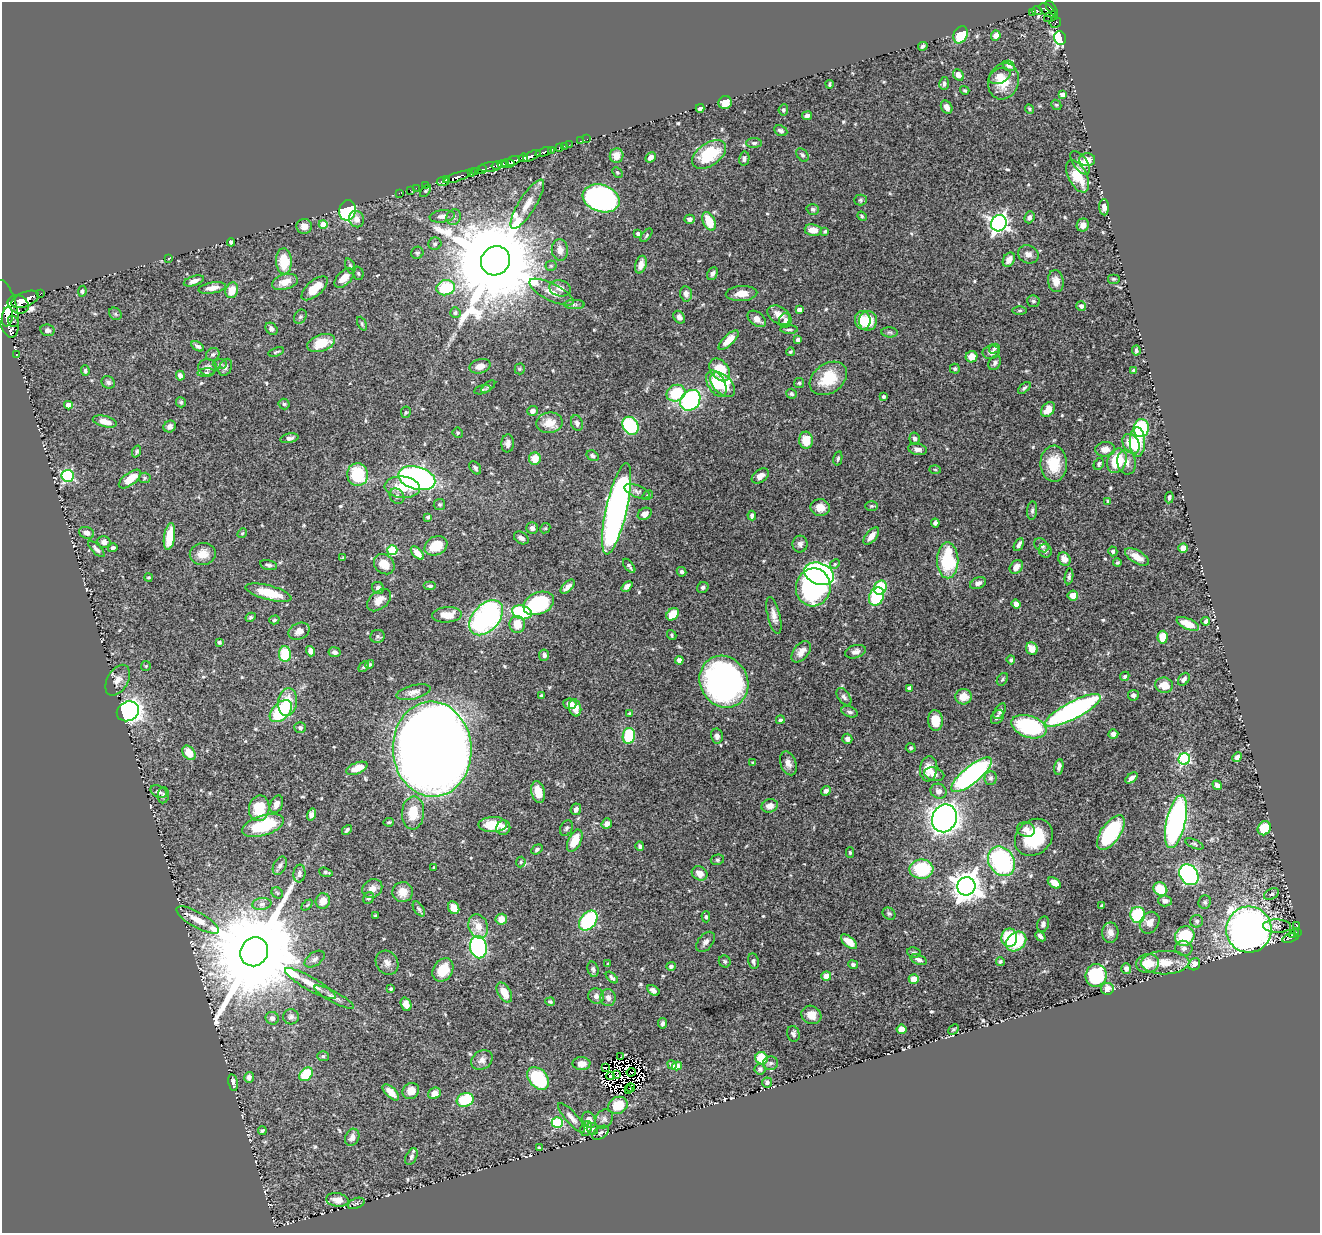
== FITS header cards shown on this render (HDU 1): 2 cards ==
NAXIS1  =                 1318
NAXIS2  =                 1231

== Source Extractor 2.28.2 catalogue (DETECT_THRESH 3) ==
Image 1318 x 1231 px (HDU 1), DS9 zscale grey, 1 PNG px = 1 image px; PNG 1322 x 1235 px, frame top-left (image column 1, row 1231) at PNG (2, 2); each listed source drawn as its Kron ellipse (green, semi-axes under 4 px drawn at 4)
Background 0.438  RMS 0.015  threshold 0.044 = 3 sigma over >= 5 px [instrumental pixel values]
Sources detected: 591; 12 with non-positive FLUX_AUTO (blend fragments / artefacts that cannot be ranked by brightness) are neither listed nor drawn; of the other 579, the 500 brightest by FLUX_AUTO listed and drawn (79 fainter detections omitted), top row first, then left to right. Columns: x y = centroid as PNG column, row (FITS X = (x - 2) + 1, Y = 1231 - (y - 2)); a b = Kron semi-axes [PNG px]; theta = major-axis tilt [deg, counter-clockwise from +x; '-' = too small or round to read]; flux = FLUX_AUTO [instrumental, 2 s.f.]
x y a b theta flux
1052 8 9 3 -55 170
1047 10 9 5 -37 210
1037 11 5 3 - 66
1032 12 4 4 - 68
1051 17 7 5 26 110
1055 22 6 5 - 34
961 35 9 6 63 38
996 36 5 5 - 5.6
1060 38 7 5 -71 100
923 46 5 3 - 2
1009 66 6 5 - 4
958 75 6 5 - 5.9
999 76 11 7 22 7.1
1003 81 18 15 72 20
944 83 6 5 - 2.9
830 84 4 3 - 1.5
965 90 5 4 - 1.4
1062 95 4 4 - 5.5
725 103 7 6 - 11
1056 105 5 4 - 1.4
947 107 7 5 -57 5.2
700 108 4 4 - 3
1029 109 5 4 - 1.3
783 110 5 4 - 2.1
807 116 5 4 - 4
781 131 7 5 -25 2.9
587 139 2 2 - 2.6
581 141 3 2 - 7.8
754 143 7 5 0 2.3
569 145 2 2 - 5.6
564 146 2 2 - 5.5
560 147 3 3 - 16
551 150 2 2 - 29
544 152 9 3 18 62
709 154 19 11 34 49
802 155 7 5 -52 2
532 156 10 4 26 550
617 156 7 6 - 10
650 157 5 4 - 4.6
523 158 5 3 - 130
744 158 7 5 78 2.9
1087 160 8 6 0 10
513 161 7 3 19 320
508 163 6 4 -3 320
1080 163 14 6 -54 7.8
503 164 5 2 - 110
497 165 5 3 - 100
490 167 12 4 7 160
482 170 5 3 - 100
475 171 3 3 - 61
471 173 4 3 - 51
617 173 6 4 -47 1.4
1078 176 18 9 -63 23
457 177 14 3 19 400
446 179 3 3 - 180
443 182 6 4 6 320
426 185 4 3 - 13
416 188 2 2 - 7.8
410 190 2 2 - 5.3
426 191 7 4 54 1.3
399 193 2 2 - 6.2
601 198 19 13 -18 310
860 200 6 5 - 1.8
527 204 28 8 58 15
1104 207 8 5 -89 5.2
813 209 6 5 - 2.1
347 210 10 8 79 150
442 216 13 6 7 5.2
862 216 5 4 - 1.6
454 217 8 7 - 3.3
1029 217 6 5 - 2.7
357 219 8 7 - 6
689 219 5 4 - 3
709 221 10 6 -66 28
999 223 8 7 - 420
323 224 4 4 - 17
1083 225 6 6 - 5
304 226 8 7 - 6.2
813 230 8 5 -9 11
825 231 4 3 - 1.5
638 234 4 4 - 3.6
646 235 8 4 50 1.7
231 242 4 4 - 2.6
435 244 6 6 - 2.4
560 250 11 8 -83 7.6
417 253 6 6 - 2
1028 254 10 9 - 5.9
168 258 3 2 - 11
1009 260 8 5 60 7.4
284 261 13 7 -88 32
495 261 15 14 - 26000
641 265 9 5 74 6.1
350 266 8 4 -69 2
551 266 5 5 - 1.6
358 273 7 5 -74 1.6
712 274 7 5 65 3.1
344 278 11 7 45 12
1114 279 6 5 - 1.5
194 281 10 5 18 5
1056 281 11 8 -82 8.3
285 282 13 7 17 12
212 288 14 5 9 7.8
314 288 16 7 41 20
446 288 9 7 12 50
560 288 11 8 -11 7.1
232 290 8 6 72 15
82 291 5 4 - 2
551 292 24 8 -27 12
742 293 16 7 4 9.2
40 294 3 2 - 23
686 294 8 6 -82 4.8
25 299 14 7 22 820
1033 301 6 6 - 1.9
18 304 11 9 -28 640
574 305 10 4 0 2.6
1081 306 5 5 - 3.2
6 309 29 11 -77 1300
799 310 4 4 - 6.3
1020 310 7 3 1 1.2
455 313 5 5 - 2.3
115 314 7 5 -46 2
779 315 12 8 -32 10
7 316 10 5 80 660
300 317 7 6 - 1.8
679 317 7 5 -55 3.6
757 319 10 6 -37 7.5
785 320 7 6 - 4.6
863 320 9 8 - 17
13 321 6 5 - 28
868 321 10 9 - 22
362 324 7 4 -64 1.5
271 329 7 5 -47 3.2
789 329 9 3 0 1.9
47 330 7 6 - 3.7
889 332 8 5 -6 1.9
729 340 13 5 43 11
798 340 4 4 - 2.6
321 343 14 8 20 23
198 346 7 4 -32 2.6
994 349 6 4 32 1.6
1136 350 5 3 - 2.2
276 352 8 3 18 1.6
790 352 4 3 - 1.4
991 352 8 7 - 5.3
16 354 3 2 - 3.3
213 354 7 6 - 2.3
972 357 6 5 - 10
995 363 7 5 60 3.1
220 364 7 5 1 2.2
480 366 11 7 15 7.3
207 367 9 8 - 4.2
225 367 9 6 64 3.2
520 369 5 5 - 1.3
955 369 5 5 - 2
720 370 13 8 -52 45
85 371 5 4 - 1.8
1134 371 4 3 - 2.1
206 373 9 3 5 1.8
180 376 5 4 - 4.1
828 378 20 14 36 33
108 382 7 6 - 2.5
716 383 14 8 -59 21
799 383 5 5 - 1.6
723 384 15 9 -44 31
488 387 8 4 40 1.6
1024 388 7 4 40 1.9
482 390 8 4 14 1.8
676 393 9 8 - 36
791 394 5 5 - 1.9
884 397 3 3 - 2.1
690 400 11 9 50 160
181 402 5 5 - 1.8
284 404 5 5 - 1.6
68 405 4 4 - 10
1048 409 8 6 52 11
532 411 5 5 - 4.2
406 412 5 5 - 1.3
105 421 12 5 -14 10
549 423 13 10 7 15
577 423 8 6 -74 3.9
170 426 6 5 - 3.9
630 426 9 7 -56 91
1141 428 9 7 82 84
458 433 5 5 - 2
289 438 9 4 12 3.5
915 438 6 5 - 2.8
806 440 8 7 - 19
1137 442 14 7 -89 29
508 443 9 6 86 4.1
1131 444 10 8 -60 21
918 449 9 5 -11 3.9
1105 449 10 7 5 7.2
137 451 6 4 67 2
592 456 6 5 - 2.3
838 458 7 4 77 1.8
535 459 6 6 - 16
1117 461 12 9 67 42
1126 462 12 9 -80 7.3
1054 464 18 13 -88 28
1099 464 6 5 - 2.2
475 468 7 5 -53 2.4
935 469 6 4 -2 1.2
358 475 11 10 - 55
68 476 6 6 - 120
760 476 9 6 36 5.9
145 478 6 5 - 1.4
417 478 19 11 -15 300
130 479 13 6 37 16
402 487 18 10 -6 20
637 491 13 6 -20 3.6
648 495 6 4 30 1.5
397 496 8 6 -51 3
1169 498 6 4 82 2.4
1108 501 3 3 - 1.4
439 504 5 5 - 1.8
871 506 6 5 - 1.5
820 507 10 8 -11 10
617 509 47 10 77 490
1032 510 9 5 84 2.5
645 514 7 5 32 6.3
752 516 5 4 - 2.7
428 517 4 4 - 1.8
935 523 4 4 - 3.3
532 528 6 5 - 3.5
545 528 5 4 - 1.3
87 533 8 5 -19 5.2
242 533 5 4 - 1.3
871 536 10 5 50 8.1
169 537 13 5 81 28
521 538 8 5 -33 3.9
104 542 7 6 - 4.2
800 544 8 7 - 3.8
1019 545 7 3 61 3.1
1041 545 8 6 -46 3.5
436 546 12 9 28 20
113 548 5 4 - 1.7
1183 548 5 4 - 8.9
96 549 11 4 -45 3
392 550 5 5 - 51
1045 551 7 6 - 3.5
1113 551 5 4 - 1.8
417 553 8 4 -46 6.1
203 554 13 11 8 11
1137 557 13 6 -31 11
343 558 3 3 - 1.3
1064 559 7 6 - 8.5
948 560 18 10 -90 68
1117 563 4 3 - 1.4
384 564 11 9 -44 12
835 564 5 4 - 1.3
268 565 8 5 -13 2.4
629 566 8 4 -51 2.3
1016 567 7 5 50 7.3
681 572 5 4 - 1.9
819 574 15 10 -20 310
1069 576 8 4 82 2.4
148 577 4 4 - 1.4
978 583 8 5 23 4.1
430 586 6 4 0 2
627 586 6 4 43 3.6
568 587 9 4 45 4.9
703 587 6 5 - 2.3
813 587 19 17 80 200
378 588 6 5 - 4.2
880 588 7 6 - 46
268 593 23 7 -15 26
1073 596 5 5 - 9.1
877 597 9 7 63 80
379 600 14 8 40 9.7
539 603 16 11 23 75
1016 604 5 4 - 5.6
522 612 10 7 -14 73
673 614 7 5 43 18
447 615 15 7 5 14
774 616 19 6 -76 7.1
251 617 5 4 - 1.8
486 618 20 13 48 200
274 620 5 4 - 1.8
1206 621 4 4 - 2.5
517 624 8 7 - 15
1188 624 12 5 -23 12
299 631 11 8 24 6.6
672 635 5 4 - 1.3
377 636 7 6 - 2.4
1162 637 6 5 - 18
219 642 4 4 - 2
1032 649 6 5 - 11
311 651 5 4 - 5.3
335 652 6 5 - 3.8
801 652 12 7 51 7.7
856 652 11 6 15 4.9
285 654 8 6 -89 37
544 655 6 5 - 2.7
679 660 4 4 - 6.5
1011 660 4 4 - 2
369 664 5 4 - 1.8
146 666 5 5 - 1.4
364 667 6 4 46 1.6
1125 676 5 4 - 1.6
1002 679 7 5 57 1.7
1184 679 7 5 52 3.7
118 680 17 10 60 8.5
724 682 26 23 -60 380
1164 685 9 7 -8 12
910 688 4 4 - 4.6
413 692 17 7 15 6.3
541 695 3 3 - 1.4
1133 695 5 5 - 3.6
844 697 10 6 -55 3.2
963 697 8 7 - 13
288 702 14 9 83 20
570 704 6 5 - 6.7
575 708 9 6 -77 9.8
1073 710 31 8 28 240
128 711 11 9 29 430
281 711 13 8 45 88
1000 711 9 5 58 2.6
850 712 8 5 -21 2.8
629 714 4 4 - 1.7
997 717 8 5 52 3.2
780 720 4 4 - 1.8
935 720 10 7 -86 18
1029 727 18 11 -19 91
300 728 6 5 - 2.4
1113 734 5 4 - 4.1
629 736 8 6 80 52
717 736 7 6 - 4
847 739 5 5 - 3.9
911 748 5 4 - 1.6
432 749 47 39 -86 3400
189 753 8 5 -53 14
1237 757 5 4 - 3.7
1184 759 6 5 - 100
753 763 3 3 - 1.3
788 763 12 7 -71 5.9
1059 767 8 4 79 3.9
357 768 11 5 22 12
929 769 12 8 82 14
934 774 10 6 -15 6.8
971 775 25 8 40 240
991 778 7 6 - 3
1132 778 7 4 39 4.3
1217 785 5 4 - 4.4
826 791 5 4 - 3.5
939 791 8 7 - 5.7
159 792 9 5 -23 2.9
538 792 11 6 -77 15
163 795 8 5 87 2
276 804 9 6 66 6.3
770 806 8 6 16 6.9
259 808 13 10 80 32
576 809 6 5 - 3.7
413 813 16 11 86 23
312 814 6 4 73 6.3
944 818 14 12 70 770
389 822 5 3 - 1.4
1176 822 27 9 77 310
607 824 5 5 - 4.5
263 825 22 10 17 60
493 825 14 7 1 20
503 828 7 7 - 5.4
566 828 8 6 61 2.2
1264 828 7 6 - 29
1026 829 9 7 -13 6.3
347 830 6 3 47 1.8
1111 832 20 9 56 82
1034 837 20 17 42 55
575 841 12 6 64 19
1194 844 10 4 -24 1.9
640 846 5 4 - 2.3
537 849 6 4 29 2.2
850 852 5 4 - 1.5
717 860 7 5 13 1.7
1001 861 16 12 -57 150
521 862 5 4 - 1.7
280 866 10 6 63 3
434 868 3 3 - 1.3
921 869 12 9 -2 56
326 872 7 3 -16 1.6
700 873 8 6 -31 10
299 874 9 6 82 3
1189 875 11 9 -52 220
1054 883 7 4 -35 9.5
966 886 9 9 - 1500
372 888 10 8 32 6.6
1160 889 7 6 - 27
403 892 10 10 - 12
277 893 6 5 - 1.5
1271 894 8 5 27 2.2
369 898 6 5 - 2.2
323 901 8 7 - 9.6
1165 901 7 5 -5 5
1205 902 7 6 - 2.2
262 904 9 6 8 3.8
307 905 6 4 44 1.4
1102 906 4 3 - 2.5
454 908 7 5 -62 11
419 909 8 4 -56 1.9
889 914 7 5 -37 1.8
1138 915 8 7 - 57
376 916 3 3 - 1.4
706 917 5 4 - 1.9
501 919 5 5 - 14
198 920 24 7 -30 12
588 921 11 7 52 110
1197 921 6 6 - 2.2
1150 923 11 9 56 8
1043 924 8 5 75 3
478 926 12 9 -71 14
1277 926 14 6 -1 3.2
1297 926 3 2 - 4.8
1249 930 23 23 - 740
1297 932 4 3 - 48
1110 933 10 8 89 5.7
1294 934 5 3 - 40
1040 936 6 3 -43 2.8
1185 936 10 9 - 48
1009 938 9 8 - 62
1290 938 8 4 16 49
1016 941 11 8 42 43
705 942 12 7 50 4.5
849 942 10 5 -40 14
478 947 11 8 -78 200
1184 948 9 7 -15 4.1
254 952 15 13 54 30000
914 953 7 5 -11 2.2
315 959 11 6 35 4
919 960 8 5 -21 4
725 961 6 5 - 2.2
753 961 8 5 -80 2.9
1000 962 4 4 - 1.8
387 963 13 10 -55 6.4
1148 963 11 9 11 18
1165 963 24 12 1 18
608 964 3 2 - 1.3
853 964 5 4 - 2.4
1194 964 6 5 - 7.9
671 966 4 4 - 3.4
593 969 8 5 -74 2.5
1126 969 5 5 - 4.2
443 970 12 9 57 20
1096 975 11 10 - 90
826 976 5 4 - 11
612 978 7 4 -42 2.2
914 979 5 5 - 12
310 984 29 6 -30 14
391 989 3 3 - 1.6
1107 989 6 6 - 7.7
653 990 7 4 -33 3.8
504 993 11 6 -59 14
596 996 8 7 - 4.4
334 997 22 5 -28 5.7
608 998 8 7 - 5
550 1002 4 4 - 1.8
406 1004 7 5 -70 7.6
811 1015 10 9 - 9.9
291 1017 8 7 - 3.3
272 1018 7 6 - 4.7
663 1023 5 4 - 2.2
902 1029 5 4 - 13
953 1029 6 3 44 1.4
793 1034 8 6 -76 3.4
323 1056 6 5 - 1.7
621 1057 3 2 - 1.4
761 1058 6 6 - 29
482 1060 11 9 34 5.6
770 1063 7 6 - 3
581 1064 9 6 -1 8.1
672 1065 5 4 - 2.1
677 1066 5 4 - 9.1
606 1068 3 2 - 1.5
760 1069 5 5 - 3
631 1072 4 2 - 3.7
306 1074 8 5 47 38
617 1075 2 2 - 1.4
611 1076 4 2 - 1.5
249 1077 5 4 - 4.3
538 1078 13 9 -48 62
767 1082 5 5 - 3.1
233 1083 8 4 -78 4.6
631 1088 4 2 - 2.6
628 1090 3 2 - 2.9
411 1091 9 7 37 8.6
391 1092 10 5 -43 9.1
435 1093 6 5 - 9.3
465 1100 8 7 - 45
618 1105 10 8 24 27
571 1118 19 5 -48 6.5
604 1119 10 8 53 3.9
589 1120 8 6 -63 8
557 1122 5 5 - 93
586 1128 8 5 70 5.9
592 1129 6 5 - 3.1
262 1131 4 4 - 1.6
600 1133 9 6 35 2.5
352 1137 9 6 63 4.2
539 1148 3 3 - 1.3
411 1157 9 5 64 2.7
337 1200 11 6 -8 8.3
356 1203 9 5 21 1.9
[79 fainter detections neither listed nor drawn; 12 non-positive-flux detections neither listed nor drawn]